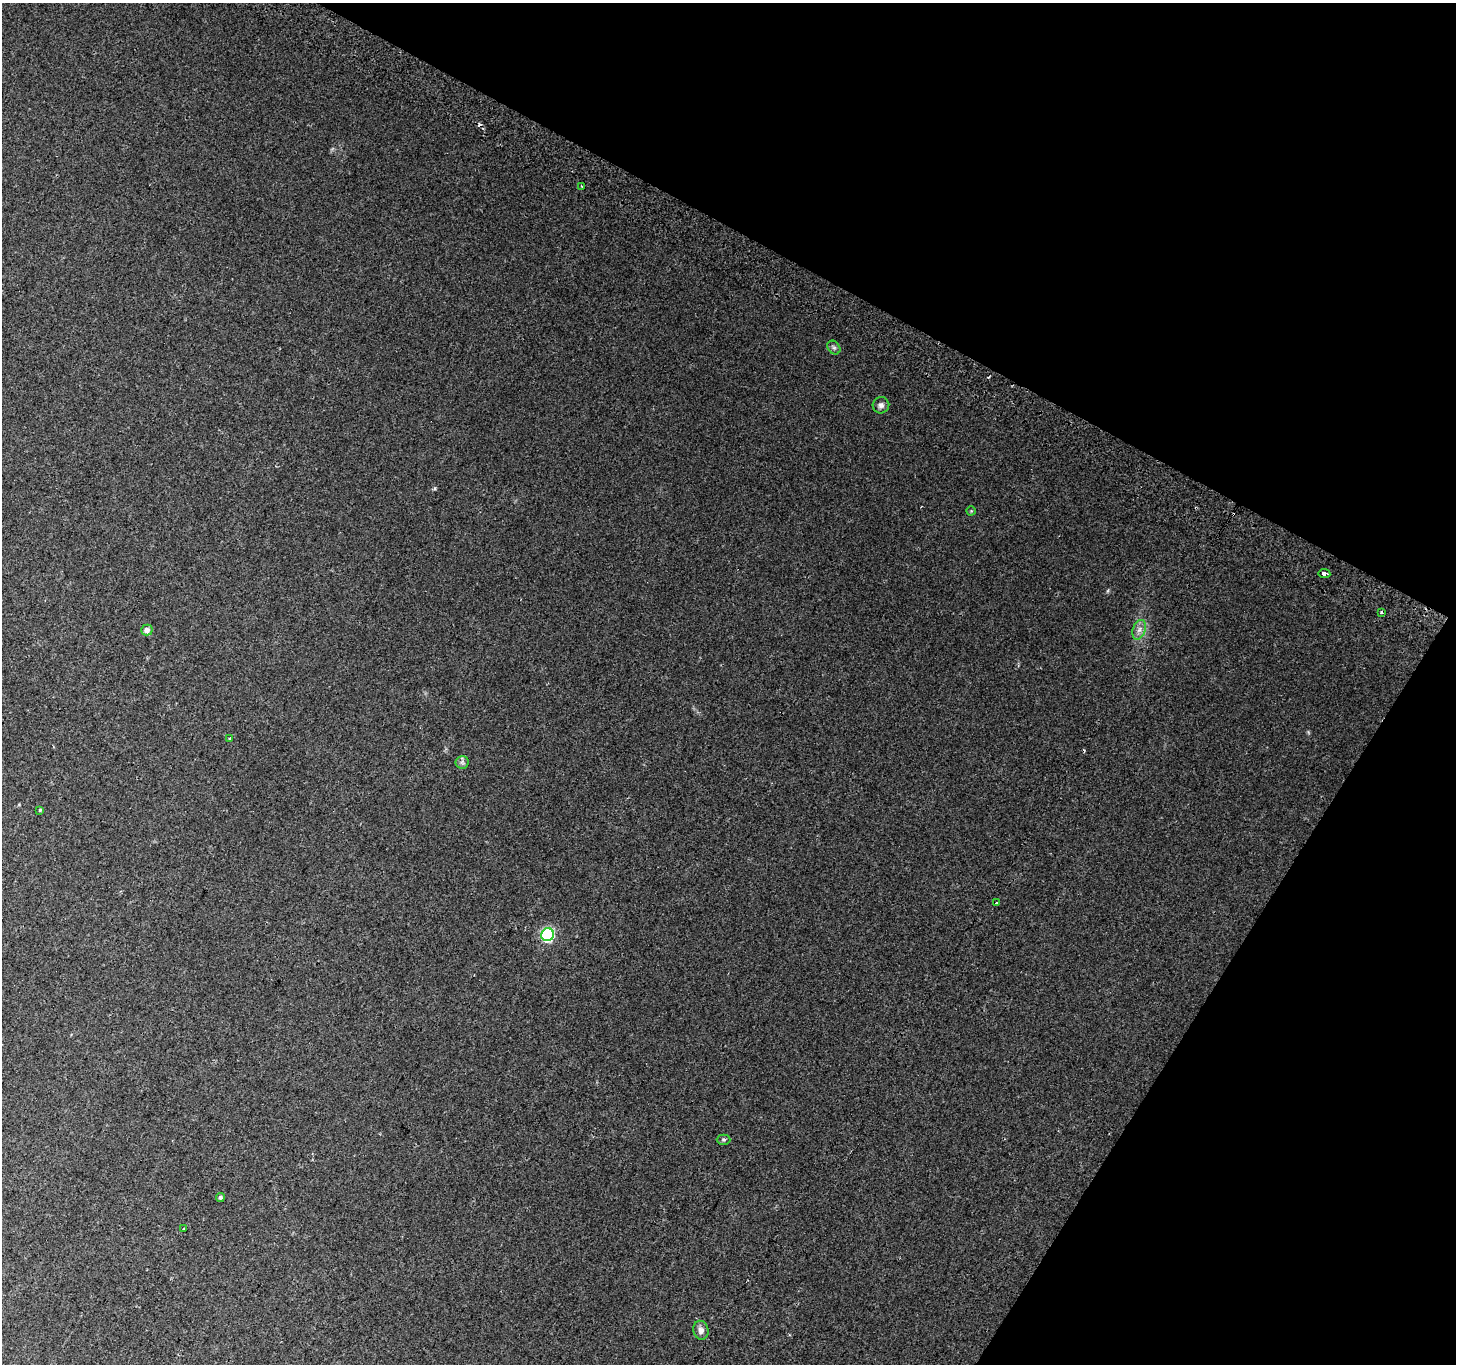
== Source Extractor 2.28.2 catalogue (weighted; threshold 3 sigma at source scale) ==
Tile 8 of 4 x 4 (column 4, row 2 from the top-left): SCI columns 4393-5846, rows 3024-4385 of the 5868 x 5981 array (HDU 1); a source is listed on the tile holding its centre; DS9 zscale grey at full resolution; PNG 1458 x 1366 px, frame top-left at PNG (2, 3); each listed source drawn as its Kron ellipse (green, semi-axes under 4 px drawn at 4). Shown black and unused: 27% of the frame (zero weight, under 2 of 3 exposures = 2% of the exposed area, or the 3 px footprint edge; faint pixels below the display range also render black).
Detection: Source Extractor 2.28.2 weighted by HDU 2 'WHT'; one run over the whole footprint, this tile lists its part. Background 0.0659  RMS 0.011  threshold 0.0492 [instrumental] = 3 sigma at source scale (4.5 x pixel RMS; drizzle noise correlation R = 1.50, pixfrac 1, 0.0396/0.0396 arcsec/px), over >= 5 px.
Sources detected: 20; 3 cosmic-ray / hot-pixel residue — neither listed nor drawn; the other 17 listed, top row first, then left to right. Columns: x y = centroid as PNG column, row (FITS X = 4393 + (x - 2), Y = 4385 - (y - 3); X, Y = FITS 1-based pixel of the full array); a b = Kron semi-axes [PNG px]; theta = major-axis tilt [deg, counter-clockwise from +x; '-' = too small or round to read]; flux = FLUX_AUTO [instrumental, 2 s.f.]
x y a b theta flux
581 186 3 2 - 0.86
834 348 7 6 - 2.4
881 405 8 8 - 3.8
971 511 4 4 - 1.2
1324 574 6 3 -6 7.5
1381 612 3 2 - 1.2
147 630 6 5 - 4.6
1139 630 10 6 70 5.3
230 739 4 3 - 1.2
462 762 6 6 - 2.5
40 810 4 4 - 1.2
996 903 3 3 - 2.4
548 935 6 6 - 160
724 1140 7 5 0 1.6
220 1197 4 4 - 2.3
184 1229 3 3 - 1.9
701 1330 9 7 -78 5.5